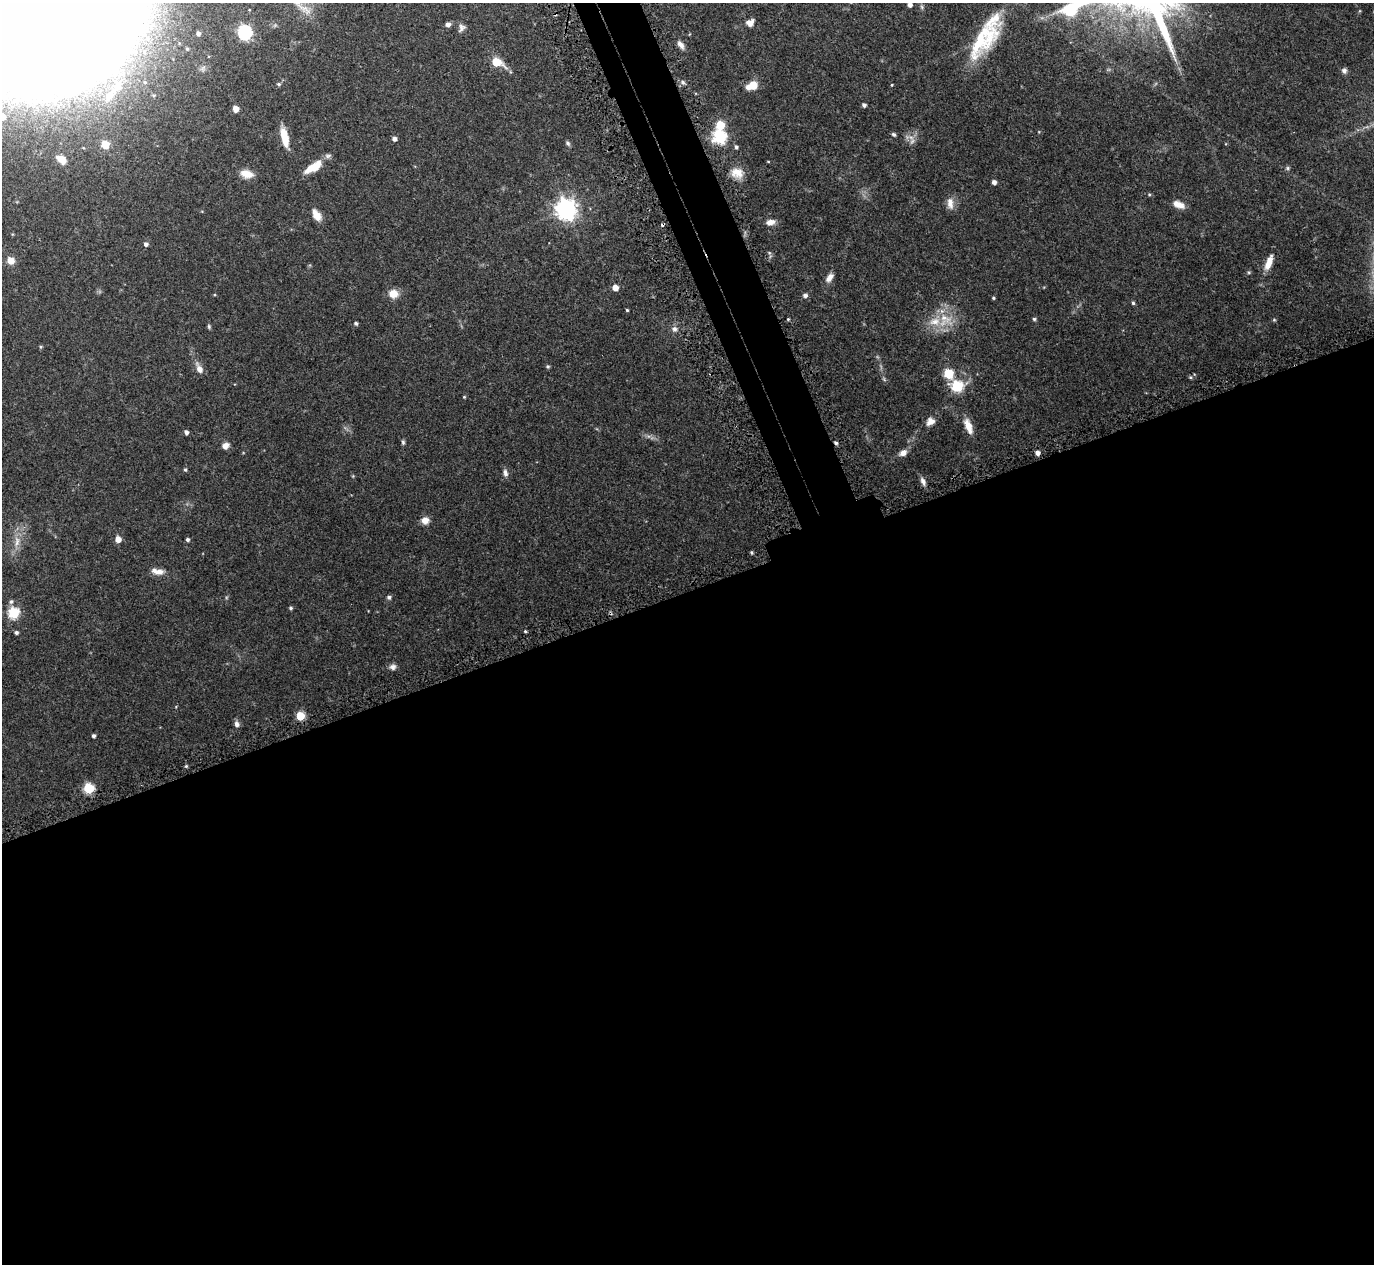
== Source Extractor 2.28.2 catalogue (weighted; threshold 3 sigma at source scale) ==
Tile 15 of 4 x 4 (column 3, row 4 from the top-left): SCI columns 2797-4168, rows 187-1448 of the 5575 x 5551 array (HDU 1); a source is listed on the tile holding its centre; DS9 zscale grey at full resolution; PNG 1376 x 1266 px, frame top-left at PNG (2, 3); no overlay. Shown black and unused: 56% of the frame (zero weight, under 3 of 5 exposures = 4% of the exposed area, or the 3 px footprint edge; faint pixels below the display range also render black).
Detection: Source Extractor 2.28.2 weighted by HDU 2 'WHT'; one run over the whole footprint, this tile lists its part. Background 0.0876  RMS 0.0034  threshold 0.0154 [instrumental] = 3 sigma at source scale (4.5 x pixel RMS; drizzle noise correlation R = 1.50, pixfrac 1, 0.05/0.05 arcsec/px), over >= 5 px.
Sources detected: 102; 2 cosmic-ray / hot-pixel residue — not listed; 5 inside a brighter listed object's ellipse — not listed separately; the other 95 listed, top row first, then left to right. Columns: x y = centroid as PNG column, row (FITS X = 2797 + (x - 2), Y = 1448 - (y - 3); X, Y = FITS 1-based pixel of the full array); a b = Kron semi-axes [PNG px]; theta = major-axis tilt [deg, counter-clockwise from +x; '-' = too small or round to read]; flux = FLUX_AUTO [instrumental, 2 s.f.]
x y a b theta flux
910 5 5 4 - 1.3
922 7 7 4 -71 0.54
305 9 25 8 -31 3.5
750 23 9 8 - 1.9
448 24 6 5 - 1.3
462 28 10 8 61 1.2
245 32 6 6 - 60
198 34 6 5 - 1.2
983 40 50 21 51 22
681 45 11 6 -55 1.6
187 49 6 4 -62 0.54
496 62 7 5 -24 9.3
1344 71 7 7 - 0.97
683 82 6 5 - 0.83
279 84 6 4 -3 0.57
753 85 11 9 10 3.9
892 85 3 3 - 0.26
117 87 28 16 60 13
864 105 4 4 - 0.88
236 109 5 4 - 2.9
2 117 9 8 - 4.1
720 125 6 5 - 10
894 134 6 4 -41 0.57
284 137 20 7 -78 6.3
720 137 6 6 - 37
394 139 4 4 - 1.2
912 141 9 5 67 1.1
568 143 7 5 -53 0.62
105 145 5 5 - 9.9
736 147 4 4 - 0.56
61 159 10 7 -40 3.6
768 161 4 3 - 0.24
313 167 23 9 32 6.6
1288 168 6 5 - 0.54
737 173 16 13 -29 3.9
247 174 15 9 -12 3.6
994 182 4 4 - 1.4
1149 194 5 3 - 0.37
950 203 16 8 -84 2.6
1179 205 13 7 -21 2.8
566 209 8 7 - 210
317 215 13 7 -58 3.6
770 222 11 6 9 1.9
146 244 5 5 - 0.9
10 261 8 7 - 3.2
1269 262 20 7 69 3.7
829 278 13 7 51 1.9
615 288 5 5 - 3.2
393 294 10 9 - 3.8
805 295 6 5 - 0.88
993 298 4 3 - 0.39
1133 303 4 4 - 0.51
627 310 3 3 - 0.37
945 318 22 11 -19 6.1
788 319 3 3 - 0.32
1034 319 4 4 - 0.54
1274 320 5 3 - 0.34
356 323 4 4 - 0.7
209 326 6 4 -71 0.49
674 329 7 6 - 1.2
41 347 5 4 - 0.42
548 366 5 4 - 0.48
199 369 14 7 -63 2.3
948 374 6 5 - 19
1190 377 5 4 - 0.4
957 386 6 6 - 28
464 397 4 3 - 0.31
930 422 12 9 36 2.3
968 426 18 7 -71 4
186 432 4 4 - 1.2
403 442 6 5 - 0.55
225 446 9 7 30 1.8
903 453 9 6 30 2.2
1037 453 4 4 - 1.5
185 470 5 4 - 0.52
505 473 10 6 -78 1.2
923 481 11 6 -64 1.3
425 520 9 8 - 2.4
118 539 5 5 - 2.9
187 540 4 4 - 0.69
17 542 16 7 83 2.9
751 552 5 3 - 0.42
159 572 13 8 6 2.2
389 597 5 5 - 0.77
11 602 7 5 74 0.75
291 608 5 4 - 0.51
13 613 6 6 - 28
525 631 4 3 - 0.37
16 633 4 4 - 0.69
393 667 8 7 - 1.2
300 716 5 5 - 11
237 724 8 6 -64 1.2
93 736 4 4 - 0.77
186 766 4 4 - 0.38
88 788 6 5 - 22
Isophote crosses this tile's border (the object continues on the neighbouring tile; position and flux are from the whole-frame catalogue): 2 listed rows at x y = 305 9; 2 117